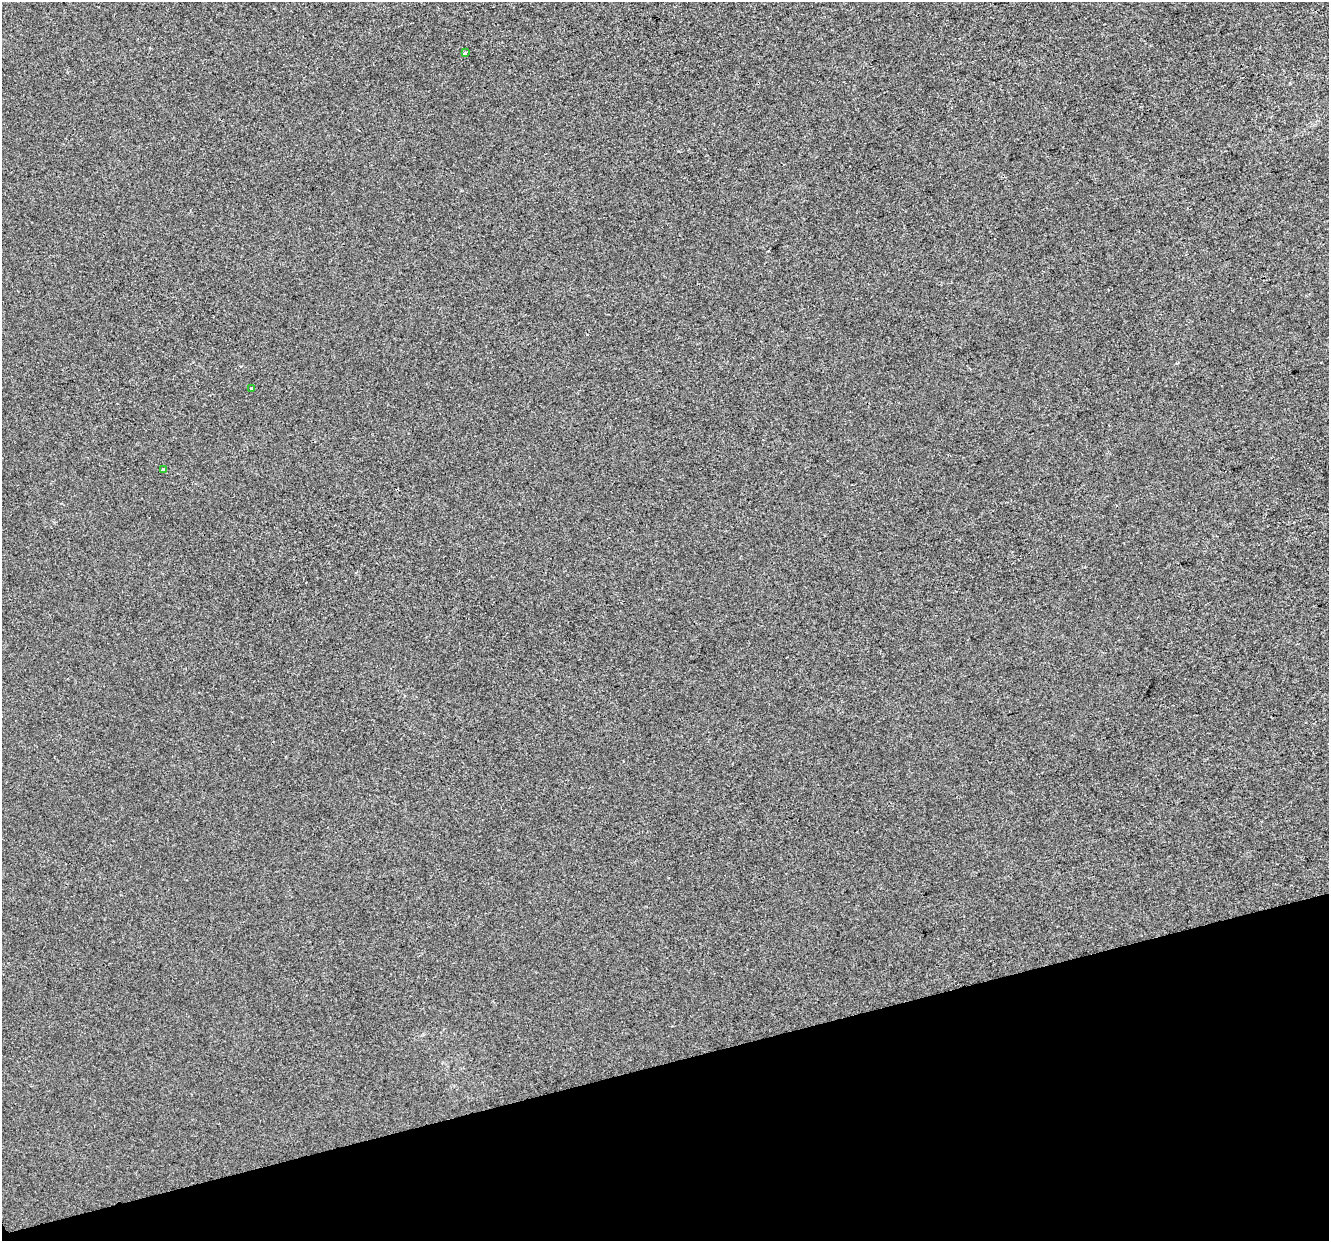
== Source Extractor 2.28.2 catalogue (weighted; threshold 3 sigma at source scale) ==
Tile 14 of 4 x 4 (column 2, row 4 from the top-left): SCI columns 1328-2654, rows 110-1348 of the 5308 x 5123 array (HDU 1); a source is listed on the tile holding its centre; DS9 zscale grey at full resolution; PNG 1331 x 1243 px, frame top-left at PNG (2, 2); each listed source drawn as its Kron ellipse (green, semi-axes under 4 px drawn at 4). Shown black and unused: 14% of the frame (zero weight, under 2 of 3 exposures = <1% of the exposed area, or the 3 px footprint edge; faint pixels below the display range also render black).
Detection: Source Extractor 2.28.2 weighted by HDU 2 'WHT'; one run over the whole footprint, this tile lists its part. Background -8.58e-04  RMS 0.0056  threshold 0.0252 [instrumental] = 3 sigma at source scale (4.5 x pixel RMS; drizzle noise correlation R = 1.50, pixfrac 1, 0.0396/0.0396 arcsec/px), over >= 5 px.
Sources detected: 3; all 3 listed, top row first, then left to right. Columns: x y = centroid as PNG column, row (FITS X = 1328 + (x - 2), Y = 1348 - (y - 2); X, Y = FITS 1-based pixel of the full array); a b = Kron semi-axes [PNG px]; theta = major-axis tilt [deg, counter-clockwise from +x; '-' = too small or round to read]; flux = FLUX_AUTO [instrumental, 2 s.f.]
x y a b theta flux
465 53 4 4 - 0.72
251 389 3 3 - 1.2
163 469 3 3 - 3.2